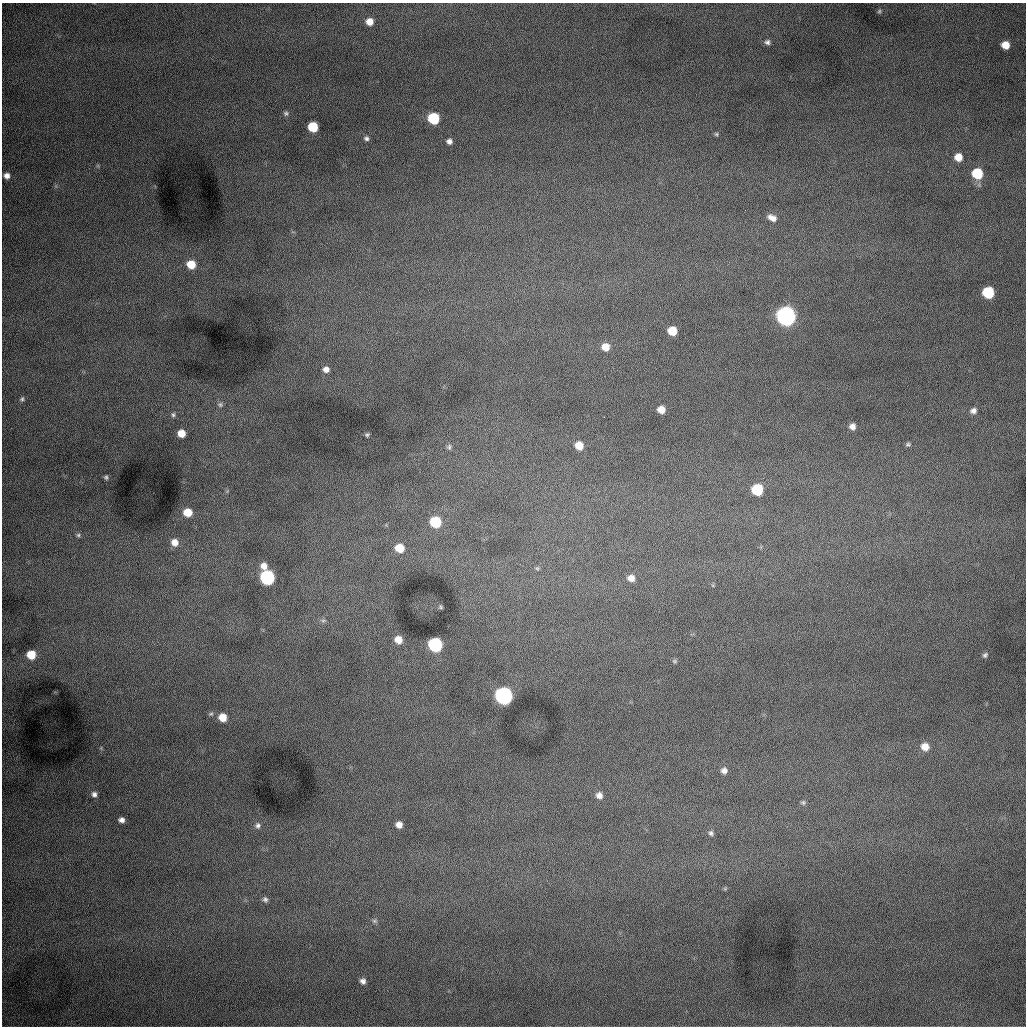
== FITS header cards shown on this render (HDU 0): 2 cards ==
NAXIS1  =                 1024 /fastest changing axis
NAXIS2  =                 1024 /next to fastest changing axis

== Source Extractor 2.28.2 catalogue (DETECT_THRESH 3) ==
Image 1024 x 1024 px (HDU 0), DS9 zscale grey, 1 PNG px = 1 image px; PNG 1028 x 1028 px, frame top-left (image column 1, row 1024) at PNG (2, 3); no overlay
Background 1010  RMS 13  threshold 37.9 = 3 sigma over >= 5 px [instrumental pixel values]
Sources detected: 65; all 65 listed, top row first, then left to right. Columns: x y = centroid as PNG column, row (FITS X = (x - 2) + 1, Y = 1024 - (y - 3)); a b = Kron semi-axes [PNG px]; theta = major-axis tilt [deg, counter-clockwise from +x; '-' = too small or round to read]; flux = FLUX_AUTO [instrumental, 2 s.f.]
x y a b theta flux
879 11 6 5 - 1400
370 22 7 7 - 8700
767 42 7 6 - 2900
1005 45 7 7 - 12000
286 113 7 6 - 2000
434 118 7 7 - 58000
313 127 7 7 - 34000
716 134 5 5 - 1200
366 138 6 6 - 2300
449 141 6 6 - 3500
958 157 6 6 - 10000
977 173 7 7 - 40000
7 176 6 6 - 4700
772 218 11 7 -27 5700
191 264 8 7 - 18000
988 292 7 7 - 59000
786 316 9 8 - 730000
672 331 7 7 - 18000
605 347 8 8 - 10000
326 369 7 6 - 4800
22 399 7 5 74 1600
220 405 7 7 - 2100
661 410 7 6 - 8500
973 411 9 7 21 4000
173 415 7 6 - 1900
852 426 6 6 - 4700
181 433 6 6 - 12000
367 435 4 3 - 1200
908 444 7 6 - 1800
579 445 7 7 - 14000
449 447 8 6 76 1900
106 477 6 5 - 1600
757 490 7 7 - 50000
188 512 7 7 - 15000
435 522 7 7 - 51000
78 535 7 6 - 2100
175 542 8 7 - 7700
399 548 8 7 - 18000
264 566 9 7 -62 6500
537 568 5 5 - 1300
267 578 8 7 - 190000
631 578 8 7 - 6300
441 607 5 4 - 1200
323 620 8 4 8 1700
398 640 8 7 - 9800
435 645 8 7 - 150000
31 655 7 7 - 20000
985 655 7 6 - 2100
674 661 7 5 0 1500
504 696 8 8 - 450000
211 714 7 5 4 1700
223 717 8 7 - 12000
925 747 9 8 - 8700
724 770 8 7 - 4000
94 794 7 6 - 3100
599 795 7 7 - 4700
803 802 7 6 - 1700
121 820 6 5 - 3600
399 825 6 6 - 5500
258 826 8 8 - 3300
711 833 7 6 - 2200
725 889 6 4 1 1100
265 899 8 6 -59 2600
375 921 7 6 - 2000
363 981 7 6 - 3500